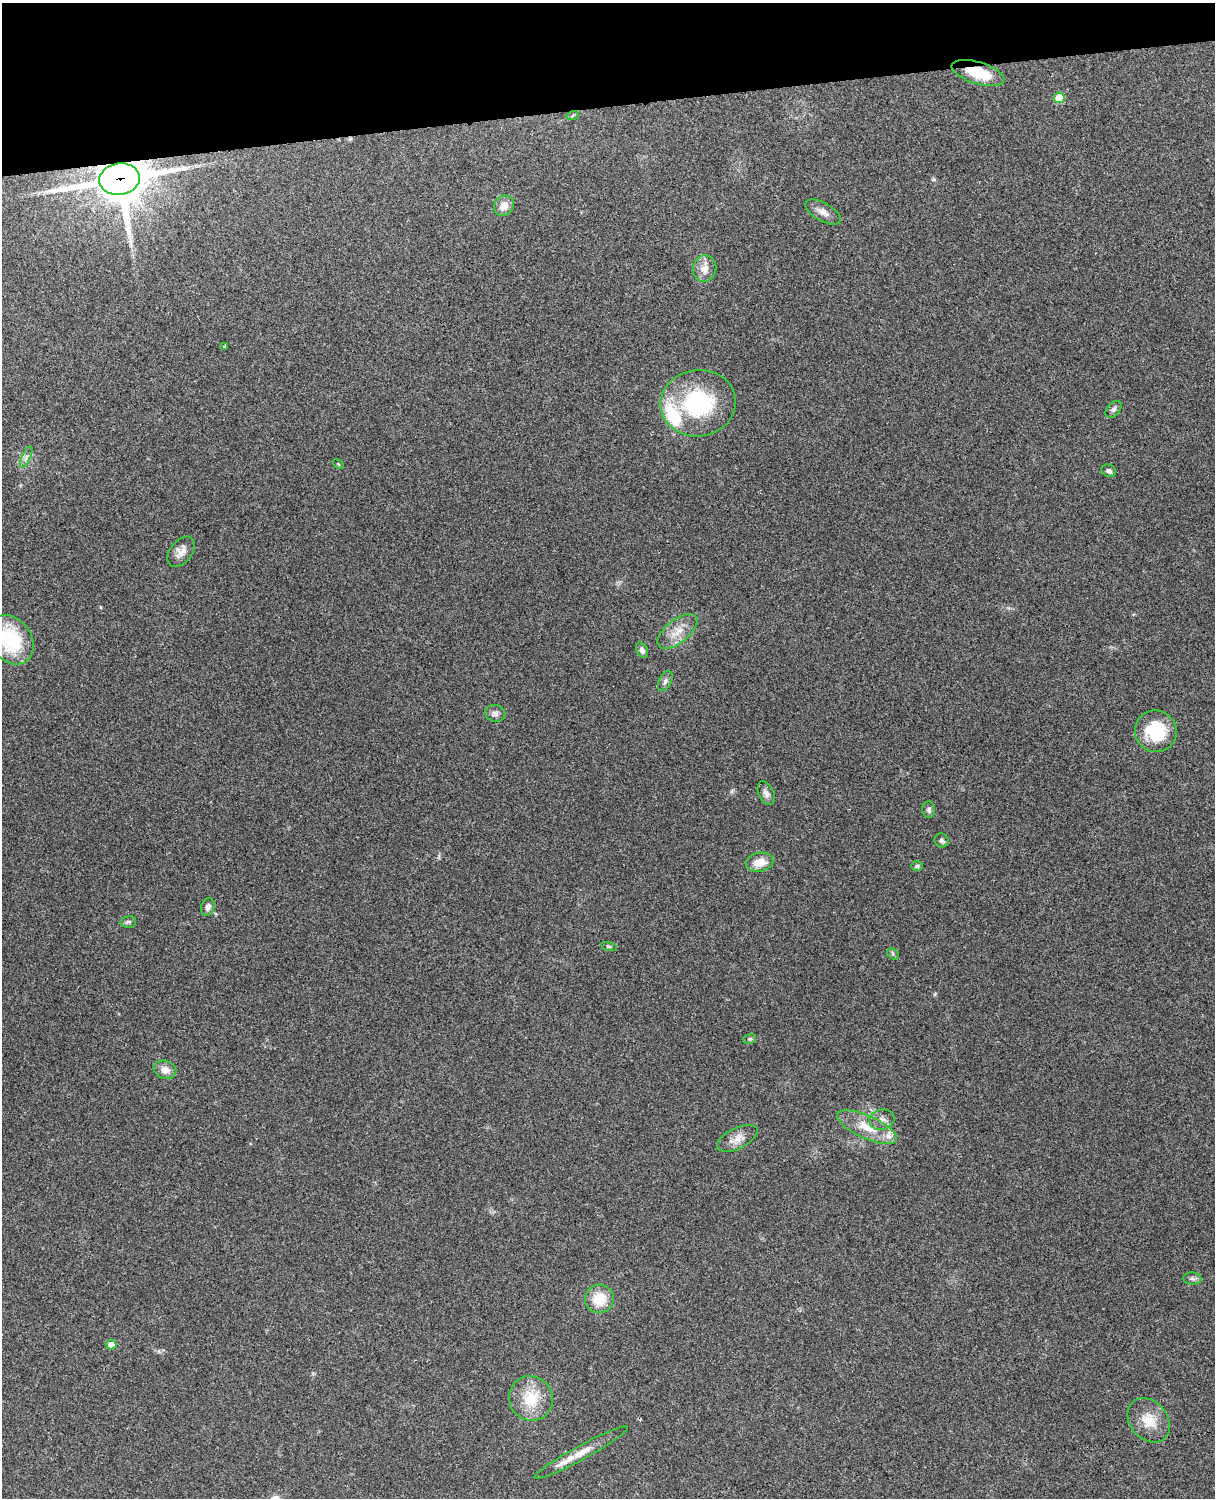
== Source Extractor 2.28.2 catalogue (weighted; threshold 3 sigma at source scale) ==
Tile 3 of 4 x 3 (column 3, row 1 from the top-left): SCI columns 2543-3755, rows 3155-4650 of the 5088 x 4928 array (HDU 1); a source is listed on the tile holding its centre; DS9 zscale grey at full resolution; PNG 1217 x 1500 px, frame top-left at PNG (2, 3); each listed source drawn as its Kron ellipse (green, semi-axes under 4 px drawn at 4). Shown black and unused: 7% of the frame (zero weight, under 3 of 4 exposures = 6% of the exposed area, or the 3 px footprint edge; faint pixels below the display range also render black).
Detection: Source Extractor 2.28.2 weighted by HDU 2 'WHT'; one run over the whole footprint, this tile lists its part. Background 0.258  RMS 0.009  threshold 0.0404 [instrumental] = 3 sigma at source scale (4.5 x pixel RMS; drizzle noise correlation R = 1.50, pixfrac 1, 0.05/0.05 arcsec/px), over >= 5 px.
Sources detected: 43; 3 inside a brighter listed object's ellipse — not listed separately; the other 40 listed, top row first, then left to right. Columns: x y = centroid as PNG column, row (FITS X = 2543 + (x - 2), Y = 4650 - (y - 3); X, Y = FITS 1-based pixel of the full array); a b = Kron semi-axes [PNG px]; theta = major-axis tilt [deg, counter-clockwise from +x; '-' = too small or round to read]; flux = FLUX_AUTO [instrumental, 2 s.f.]
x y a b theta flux
978 73 27 11 -17 27
1059 98 5 5 - 20
573 115 6 4 20 1
120 179 20 15 8 3500
504 206 11 9 50 9.1
823 212 20 9 -30 6.7
704 269 13 11 74 8.4
225 347 3 3 - 2.8
698 403 38 33 7 86
1114 409 10 6 48 2.6
26 457 12 4 65 2.9
338 464 6 3 -37 0.78
1109 471 7 6 - 3
181 552 17 11 52 7.4
677 631 24 11 39 14
11 640 27 20 -54 57
642 650 8 5 -64 3.2
665 681 11 6 65 3
495 713 10 8 -14 3.6
1156 731 21 20 - 41
766 793 12 7 -65 4.3
929 810 8 6 -86 2.2
942 840 7 6 - 2.2
760 862 14 9 11 12
917 866 6 5 - 1.4
208 907 9 6 72 4.1
128 922 8 5 14 1.9
609 946 8 3 -13 1.2
893 954 6 5 - 1.5
750 1039 6 5 - 1.4
165 1070 11 9 -20 7
882 1120 13 10 14 6.1
867 1127 32 11 -24 21
737 1138 22 10 26 9.3
1192 1279 9 6 -3 2.6
599 1299 14 14 - 21
111 1345 5 5 - 7.9
531 1398 22 21 - 28
1149 1420 24 18 -50 18
581 1452 53 7 29 16
Overlapping masked pixels (flux is a lower limit): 3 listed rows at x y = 978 73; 120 179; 581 1452
Isophote crosses this tile's border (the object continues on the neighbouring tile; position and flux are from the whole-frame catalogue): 1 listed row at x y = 11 640